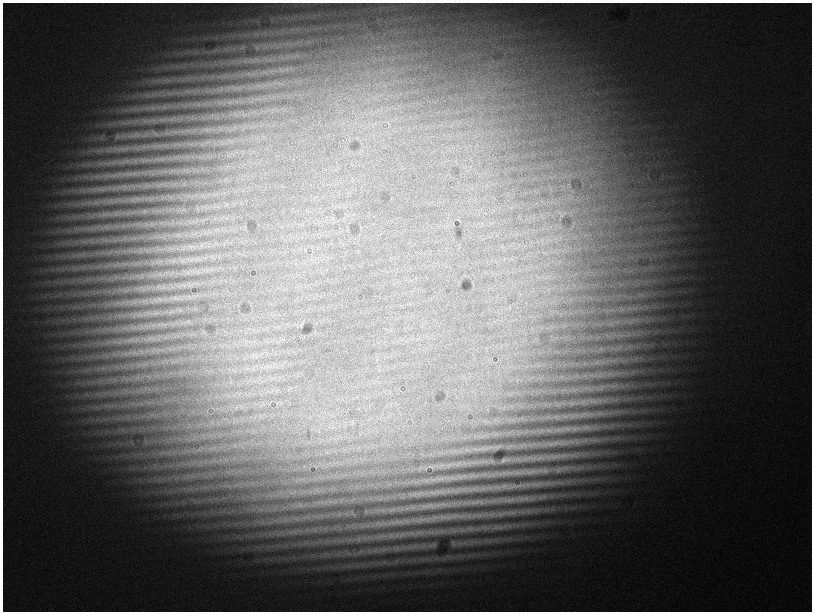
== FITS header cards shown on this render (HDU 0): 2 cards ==
NAXIS1  =                 1619
NAXIS2  =                 1219

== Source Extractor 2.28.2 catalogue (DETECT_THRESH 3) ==
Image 1619 x 1219 px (HDU 0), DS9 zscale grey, zoomed out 1/2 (1 PNG px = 2 x 2 image px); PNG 814 x 614 px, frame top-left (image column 2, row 1218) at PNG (3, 3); no overlay
Background 1830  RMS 140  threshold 434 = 3 sigma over >= 5 px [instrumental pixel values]
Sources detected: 40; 1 cannot appear on this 1/2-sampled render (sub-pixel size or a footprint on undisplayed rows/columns) and is not listed; the other 39 listed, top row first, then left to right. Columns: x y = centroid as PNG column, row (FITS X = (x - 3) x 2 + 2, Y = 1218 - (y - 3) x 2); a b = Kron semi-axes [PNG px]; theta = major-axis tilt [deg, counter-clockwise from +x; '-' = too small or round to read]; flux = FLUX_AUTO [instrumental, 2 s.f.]
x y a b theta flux
127 161 6 3 12 59000
135 161 4 2 - 28000
134 173 4 2 - 29000
127 174 7 6 - 93000
126 187 6 5 - 66000
184 286 3 3 - 33000
156 300 4 2 - 33000
576 428 7 2 -7 70000
585 428 8 3 -1 88000
559 430 4 3 - 48000
546 444 6 2 50 28000
556 444 4 3 - 46000
498 447 11 3 32 57000
563 456 6 3 49 56000
539 457 11 4 25 110000
554 457 6 3 -63 50000
503 460 6 4 44 76000
491 461 6 6 - 61000
479 462 5 2 - 33000
427 468 5 1 - 13000
567 468 4 2 - 37000
559 469 9 6 23 110000
535 471 16 6 7 210000
502 473 9 4 26 110000
494 474 7 3 34 73000
482 475 10 4 4 140000
439 479 4 2 - 24000
540 484 5 3 - 54000
518 485 11 2 16 79000
458 490 5 2 - 32000
445 491 5 3 - 37000
432 493 4 2 - 40000
419 495 4 2 - 29000
447 504 7 4 0 96000
438 505 5 3 - 56000
430 506 12 4 36 84000
424 507 8 4 17 99000
455 516 5 3 - 65000
426 519 4 2 - 36000
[1 sub-pixel or undisplayed-footprint detection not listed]